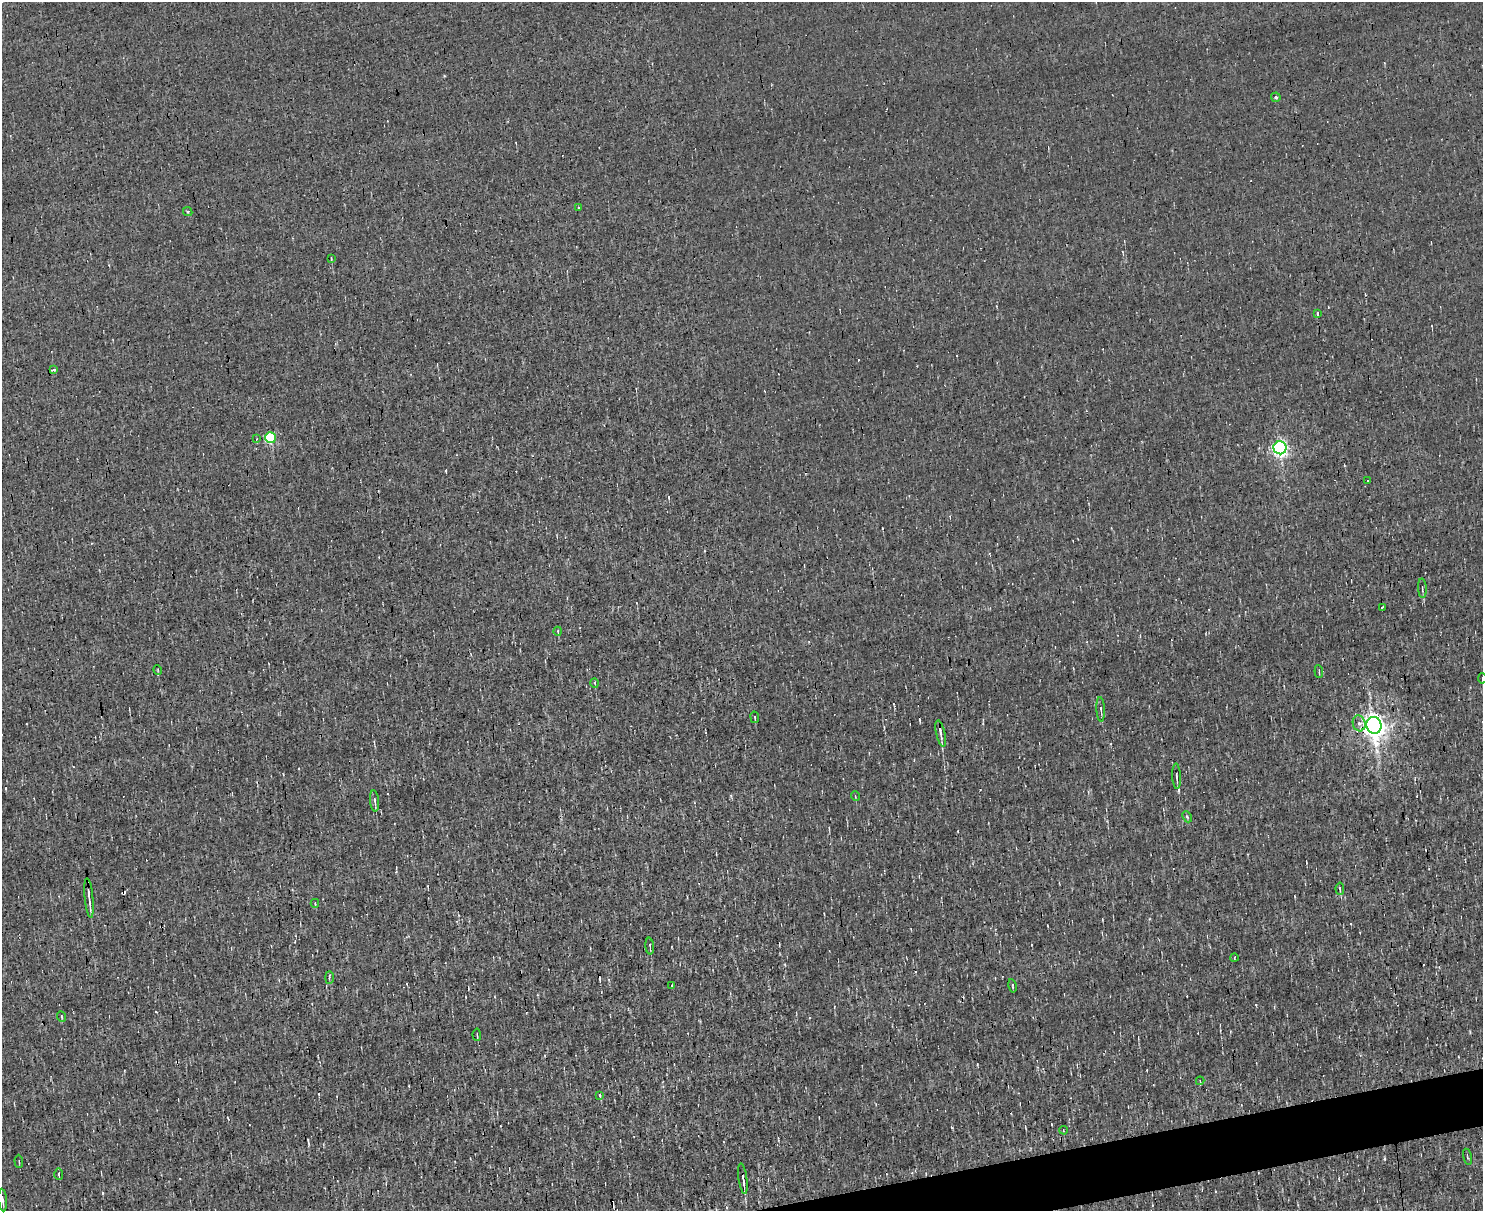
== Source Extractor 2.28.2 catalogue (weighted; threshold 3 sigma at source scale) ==
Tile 5 of 3 x 4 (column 2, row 2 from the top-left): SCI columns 1613-3093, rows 2421-3629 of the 4820 x 4839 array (HDU 1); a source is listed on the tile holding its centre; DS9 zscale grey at full resolution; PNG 1485 x 1213 px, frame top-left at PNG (2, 2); each listed source drawn as its Kron ellipse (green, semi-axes under 4 px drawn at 4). Shown black and unused: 2% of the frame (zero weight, under 3 of 4 exposures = <1% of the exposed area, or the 3 px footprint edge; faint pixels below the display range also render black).
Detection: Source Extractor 2.28.2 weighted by HDU 2 'WHT'; one run over the whole footprint, this tile lists its part. Background 0.00107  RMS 0.037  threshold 0.167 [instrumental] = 3 sigma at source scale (4.5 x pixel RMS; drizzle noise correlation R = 1.50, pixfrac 1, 0.05/0.05 arcsec/px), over >= 5 px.
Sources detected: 58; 13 cosmic-ray / hot-pixel residue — neither listed nor drawn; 1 inside a brighter listed object's ellipse — not listed separately; the other 44 listed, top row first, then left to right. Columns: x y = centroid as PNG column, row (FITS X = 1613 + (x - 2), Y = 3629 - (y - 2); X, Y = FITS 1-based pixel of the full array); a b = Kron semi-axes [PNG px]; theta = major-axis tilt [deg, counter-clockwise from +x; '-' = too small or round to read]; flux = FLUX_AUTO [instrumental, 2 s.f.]
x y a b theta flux
1276 97 5 4 - 5.9
578 207 3 3 - 6
188 212 5 4 - 4.5
331 258 4 2 - 4
1317 314 3 3 - 22
54 369 3 3 - 17
270 438 5 5 - 330
257 439 3 2 - 7.1
1280 448 6 6 - 1200
1368 481 2 2 - 4.6
1422 588 10 3 -86 6.7
1382 607 4 3 - 11
558 631 4 3 - 3
158 670 5 3 - 3.3
1319 672 6 2 -83 4.3
1482 678 5 2 - 3.3
595 683 5 3 - 3.1
1101 709 12 3 -87 10
755 717 6 3 -81 3.2
1359 723 8 6 -74 15
1374 725 8 7 - 3500
941 733 13 4 -77 16
1177 776 13 3 -87 8
855 796 5 3 - 2.9
374 801 10 4 -84 12
1187 817 6 4 -65 5.6
1340 889 6 3 -85 5.6
89 898 20 2 -84 16
315 903 4 2 - 3.3
650 946 8 2 -84 6.3
1234 958 4 2 - 2.6
329 977 6 3 90 4.4
672 986 4 2 - 2.6
1012 986 7 2 -79 4.1
62 1017 5 3 - 3.4
477 1035 6 2 -86 3.6
1200 1081 4 3 - 5.1
600 1095 4 3 - 4.1
1063 1130 4 2 - 2.7
1467 1157 8 3 -77 4.1
19 1161 6 2 -86 3.9
59 1174 6 2 -87 5.3
743 1179 15 3 -82 21
3 1200 11 2 -85 7.9
Overlapping masked pixels (flux is a lower limit): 2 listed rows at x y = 1374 725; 743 1179
Isophote crosses this tile's border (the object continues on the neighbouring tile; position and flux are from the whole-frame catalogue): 1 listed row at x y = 1482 678
Unlisted compact peaks at least as high as the median listed source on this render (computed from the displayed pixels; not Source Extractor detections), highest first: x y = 1384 1159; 952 1128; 1256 1005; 156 1012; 444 76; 980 790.